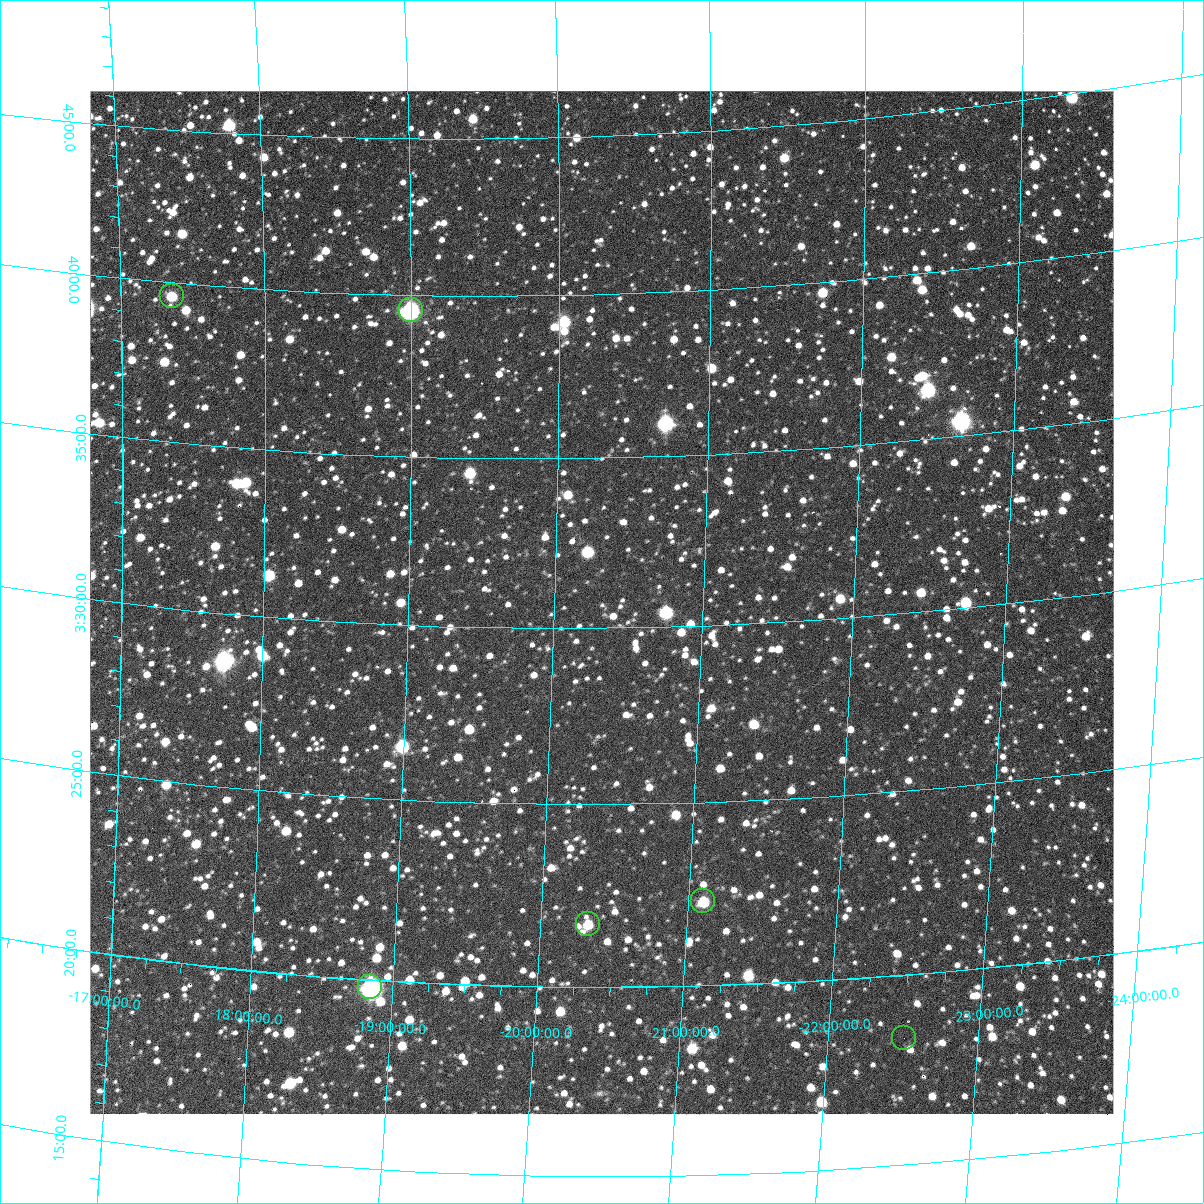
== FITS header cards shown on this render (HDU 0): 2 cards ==
NAXIS1  =                 1024 / length of data axis 1
NAXIS2  =                 1024 / length of data axis 2

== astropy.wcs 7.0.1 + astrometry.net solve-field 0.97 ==
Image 1024 x 1024 px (HDU 0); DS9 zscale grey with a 90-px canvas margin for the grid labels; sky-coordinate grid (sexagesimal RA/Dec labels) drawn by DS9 from the SOLVED WCS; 6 Tycho-2 reference stars matched to detected sources circled (green)
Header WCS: RA---TAN/DEC--TAN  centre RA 19:04:12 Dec -20:34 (286.05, -20.56 deg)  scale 1.18 arcsec/px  FOV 20.1' x 20.1'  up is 0 deg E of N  parity flipped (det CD > 0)
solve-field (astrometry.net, Tycho-2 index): SOLVED blind (the header's WCS was not the basis of the solution)
Solved WCS: RA---TAN-SIP/DEC--TAN-SIP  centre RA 03:30:44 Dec -20:19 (52.68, -20.32 deg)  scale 24.3 x 24.6 arcsec/px (non-square pixels)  FOV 414.9' x 419.8'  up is +88 deg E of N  parity flipped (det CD > 0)
** header WCS and blind solve DISAGREE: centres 6822' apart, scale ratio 20.6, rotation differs +88 deg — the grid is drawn from the SOLVED WCS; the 'Header WCS' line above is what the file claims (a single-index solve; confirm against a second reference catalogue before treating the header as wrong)
Tycho-2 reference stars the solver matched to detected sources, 6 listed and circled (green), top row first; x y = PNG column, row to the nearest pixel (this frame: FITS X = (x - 90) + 1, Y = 1024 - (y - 91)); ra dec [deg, ICRS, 3 dp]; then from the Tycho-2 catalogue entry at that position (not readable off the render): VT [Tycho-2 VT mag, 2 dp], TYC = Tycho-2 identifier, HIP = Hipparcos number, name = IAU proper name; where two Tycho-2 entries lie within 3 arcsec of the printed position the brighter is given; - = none
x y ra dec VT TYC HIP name
172 296 54.903 -17.365 6.97 5874-963-1 17082 -
411 310 54.878 -18.998 7.89 5877-1180-1 17071 -
703 901 50.568 -21.100 6.86 5878-620-1 15702 -
588 924 50.425 -20.325 6.68 5878-430-1 15660 -
370 987 49.944 -18.844 7.06 5875-359-1 15504 -
904 1038 49.592 -22.511 4.98 6439-1171-1 15382 -